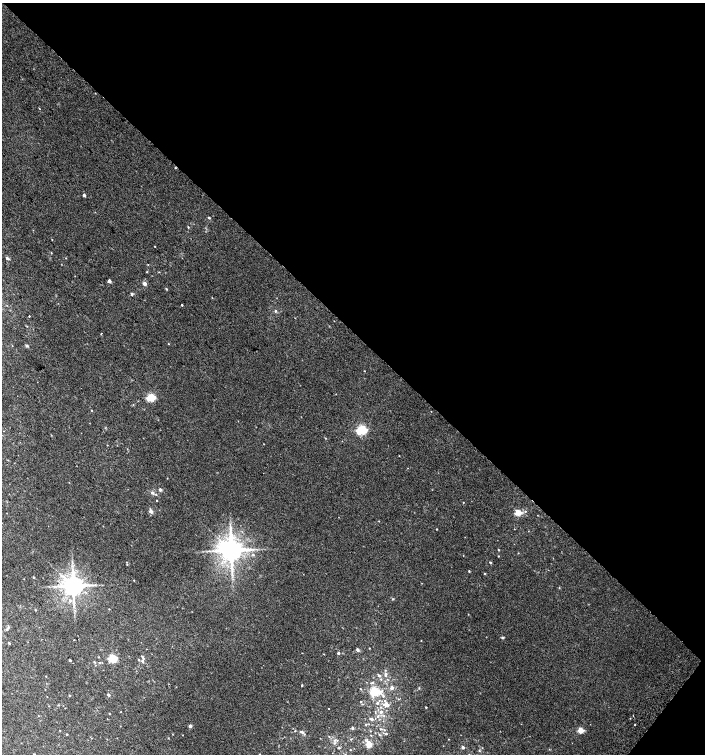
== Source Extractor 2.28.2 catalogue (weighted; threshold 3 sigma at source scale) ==
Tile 8 of 4 x 4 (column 4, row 2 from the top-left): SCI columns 4421-5826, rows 3042-4544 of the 6094 x 6074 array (HDU 1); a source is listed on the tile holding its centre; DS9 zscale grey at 2 x 2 block average (1 PNG px = mean of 2 x 2 image px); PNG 707 x 756 px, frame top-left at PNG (2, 3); no overlay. Shown black and unused: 45% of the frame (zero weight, under 2 of 3 exposures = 2% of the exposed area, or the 3 px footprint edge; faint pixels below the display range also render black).
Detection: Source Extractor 2.28.2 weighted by HDU 2 'WHT'; one run over the whole footprint, this tile lists its part. Background 0.0399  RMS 0.012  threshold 0.0562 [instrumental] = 3 sigma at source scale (4.5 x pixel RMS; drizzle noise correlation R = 1.50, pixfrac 1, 0.0396/0.0396 arcsec/px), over >= 5 px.
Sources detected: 116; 2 cosmic-ray / hot-pixel residue — not listed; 2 inside a brighter listed object's ellipse — not listed separately; the other 112 listed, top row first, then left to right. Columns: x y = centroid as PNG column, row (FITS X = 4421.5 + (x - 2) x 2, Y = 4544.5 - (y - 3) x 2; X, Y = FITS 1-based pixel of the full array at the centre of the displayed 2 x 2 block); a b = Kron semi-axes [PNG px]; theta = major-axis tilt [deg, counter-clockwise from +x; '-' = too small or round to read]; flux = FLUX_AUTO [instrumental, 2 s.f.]
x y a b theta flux
84 195 2 2 - 8.4
209 218 3 2 - 3.7
188 227 3 2 - 2
52 239 2 2 - 1.1
154 246 2 2 - 1.2
51 253 2 2 - 1.4
7 258 5 3 - 4.3
148 265 2 2 - 1.3
147 272 3 2 - 1.3
109 281 2 2 - 12
144 283 3 3 - 13
166 289 3 2 - 2
132 294 4 3 - 3.5
182 305 2 2 - 6.4
275 311 4 3 - 3.1
29 316 2 2 - 5
101 333 2 2 - 2.5
168 344 2 2 - 1.3
27 346 4 4 - 3.6
151 398 3 3 - 200
92 411 3 2 - 1.2
361 430 4 3 - 350
325 438 2 2 - 1.4
264 444 2 2 - 0.97
107 445 2 2 - 0.98
167 478 2 2 - 0.95
160 490 2 2 - 9.9
152 493 3 3 - 6.1
156 495 3 2 - 2.2
157 501 2 2 - 1.2
463 502 2 2 - 1.2
151 511 4 4 - 8.7
525 511 3 3 - 2.2
518 513 3 3 - 78
379 521 3 2 - 1
437 529 2 2 - 3.5
231 550 6 5 - 4000
498 550 3 2 - 1.7
253 555 4 3 - 3.6
498 556 2 2 - 1.3
490 562 3 2 - 2.8
469 571 3 2 - 1.7
485 574 2 2 - 1.9
34 577 2 2 - 2.4
134 580 2 2 - 1.1
73 586 5 5 - 3000
559 588 3 2 - 1.6
393 599 3 3 - 2.2
74 607 3 2 - 2.5
109 609 2 2 - 1.2
468 614 2 2 - 1.1
8 627 3 3 - 2.7
502 637 4 3 - 3.4
74 640 2 2 - 1.1
421 640 2 2 - 1.1
9 643 2 2 - 2.7
369 648 2 2 - 1.3
357 650 3 3 - 6.7
338 653 3 2 - 5.4
324 654 3 2 - 1.1
112 658 3 3 - 200
70 660 3 2 - 3.3
138 660 3 2 - 2.1
142 661 4 3 - 4.7
94 662 3 2 - 2.2
100 663 3 2 - 2.2
386 674 5 4 - 6.6
46 676 2 2 - 1.3
379 676 5 3 - 3.9
381 679 3 3 - 2.4
373 682 3 3 - 2.8
302 685 2 2 - 2.2
392 688 3 3 - 12
419 688 3 2 - 1.8
360 689 3 2 - 1.4
374 692 4 3 - 230
69 695 3 2 - 2
108 695 2 2 - 5.2
383 696 3 3 - 3.3
398 699 3 2 - 1.8
361 702 3 2 - 1.8
377 703 3 3 - 4.5
386 705 5 4 - 18
426 707 2 2 - 2
328 709 2 2 - 1.1
121 712 2 2 - 0.84
381 712 6 4 40 8
109 713 2 2 - 1.3
633 715 2 2 - 1.2
384 716 3 3 - 2.7
371 719 6 3 -22 6.5
366 724 3 3 - 2
190 726 2 2 - 14
352 728 3 3 - 5.4
380 729 3 3 - 2.3
580 730 3 3 - 68
302 732 6 3 -14 5.3
67 734 2 2 - 2.1
386 734 4 2 - 2.7
371 735 3 2 - 1.6
329 736 3 2 - 1.4
168 738 3 2 - 1.3
351 739 3 2 - 1.7
448 739 2 2 - 1.1
334 743 3 3 - 3
369 744 9 7 -67 21
463 747 3 2 - 8.5
339 748 3 3 - 2.4
482 748 3 2 - 1.2
350 750 2 2 - 1.5
479 751 3 2 - 1.7
260 754 2 2 - 1.5
Isophote crosses this tile's border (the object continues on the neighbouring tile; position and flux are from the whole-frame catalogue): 1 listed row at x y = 260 754
Diffuse or blended objects may show on this block-average render without a row.